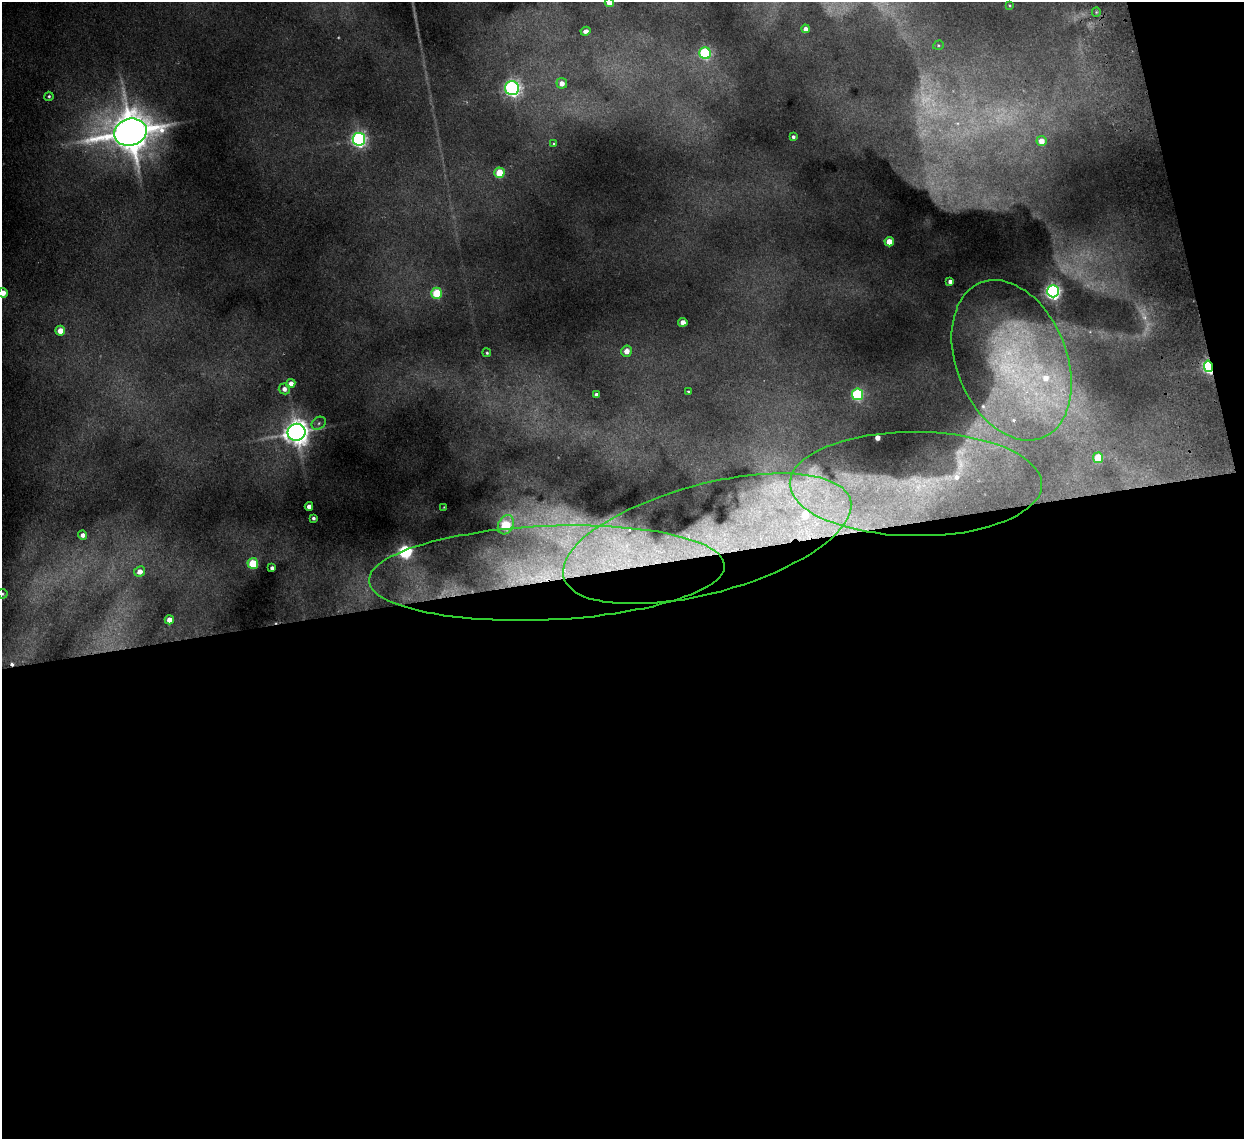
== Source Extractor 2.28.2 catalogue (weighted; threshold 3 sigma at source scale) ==
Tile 16 of 4 x 4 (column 4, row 4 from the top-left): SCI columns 3779-5020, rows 154-1290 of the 5072 x 4970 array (HDU 1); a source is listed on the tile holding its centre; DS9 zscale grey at full resolution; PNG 1246 x 1141 px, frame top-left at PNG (2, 2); each listed source drawn as its Kron ellipse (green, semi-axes under 4 px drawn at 4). Shown black and unused: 52% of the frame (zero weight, under 2 of 3 exposures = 3% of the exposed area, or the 3 px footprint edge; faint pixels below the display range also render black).
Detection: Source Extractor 2.28.2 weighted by HDU 2 'WHT'; one run over the whole footprint, this tile lists its part. Background 0.0701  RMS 0.01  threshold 0.0462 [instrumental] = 3 sigma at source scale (4.5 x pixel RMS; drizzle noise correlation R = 1.50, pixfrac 1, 0.05/0.05 arcsec/px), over >= 5 px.
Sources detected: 81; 18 too faint to see at this stretch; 2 cosmic-ray / hot-pixel residue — neither listed nor drawn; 13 inside a brighter listed object's ellipse — not listed separately; the other 48 listed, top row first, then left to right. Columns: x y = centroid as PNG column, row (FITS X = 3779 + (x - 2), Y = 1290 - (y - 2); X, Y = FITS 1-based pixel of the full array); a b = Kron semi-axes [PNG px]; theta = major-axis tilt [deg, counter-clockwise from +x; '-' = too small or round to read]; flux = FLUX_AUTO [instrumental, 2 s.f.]
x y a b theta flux
609 3 4 4 - 17
1009 5 3 2 - 0.94
1096 12 5 4 - 1.4
805 29 4 4 - 7.2
586 31 5 4 - 5.6
938 45 5 4 - 1.5
705 53 6 5 - 170
562 83 5 5 - 12
512 88 7 7 - 490
49 96 4 4 - 2
130 132 16 13 15 6000
793 137 4 3 - 3
359 139 6 6 - 440
1041 141 5 5 - 14
554 143 4 3 - 1.7
499 173 5 5 - 47
889 242 5 4 - 25
950 281 4 4 - 5.8
1053 291 6 6 - 470
3 293 5 5 - 15
437 293 5 5 - 66
683 322 4 4 - 11
60 331 5 5 - 19
626 351 5 5 - 12
487 353 4 3 - 1.9
1012 360 83 55 -68 350
1208 366 6 4 -79 310
291 383 4 4 - 7.9
284 389 6 5 - 6.6
688 391 3 3 - 2.3
596 394 4 3 - 3.5
857 394 6 5 - 160
319 423 7 6 - 2.6
296 432 9 8 - 1600
1098 458 5 5 - 39
916 484 126 52 0 230
309 506 4 4 - 7.4
444 507 3 2 - 0.74
313 518 4 3 - 2.8
506 525 10 7 63 87
83 535 4 4 - 5.8
707 539 148 54 15 390
253 563 5 5 - 57
272 568 4 4 - 4.4
140 571 5 5 - 11
547 573 178 47 2 450
2 594 5 5 - 1.9
169 620 4 4 - 13
Overlapping masked pixels (flux is a lower limit): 4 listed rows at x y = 1208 366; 916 484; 707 539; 547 573
Isophote crosses this tile's border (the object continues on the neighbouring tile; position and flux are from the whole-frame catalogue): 3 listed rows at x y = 609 3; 3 293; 2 594